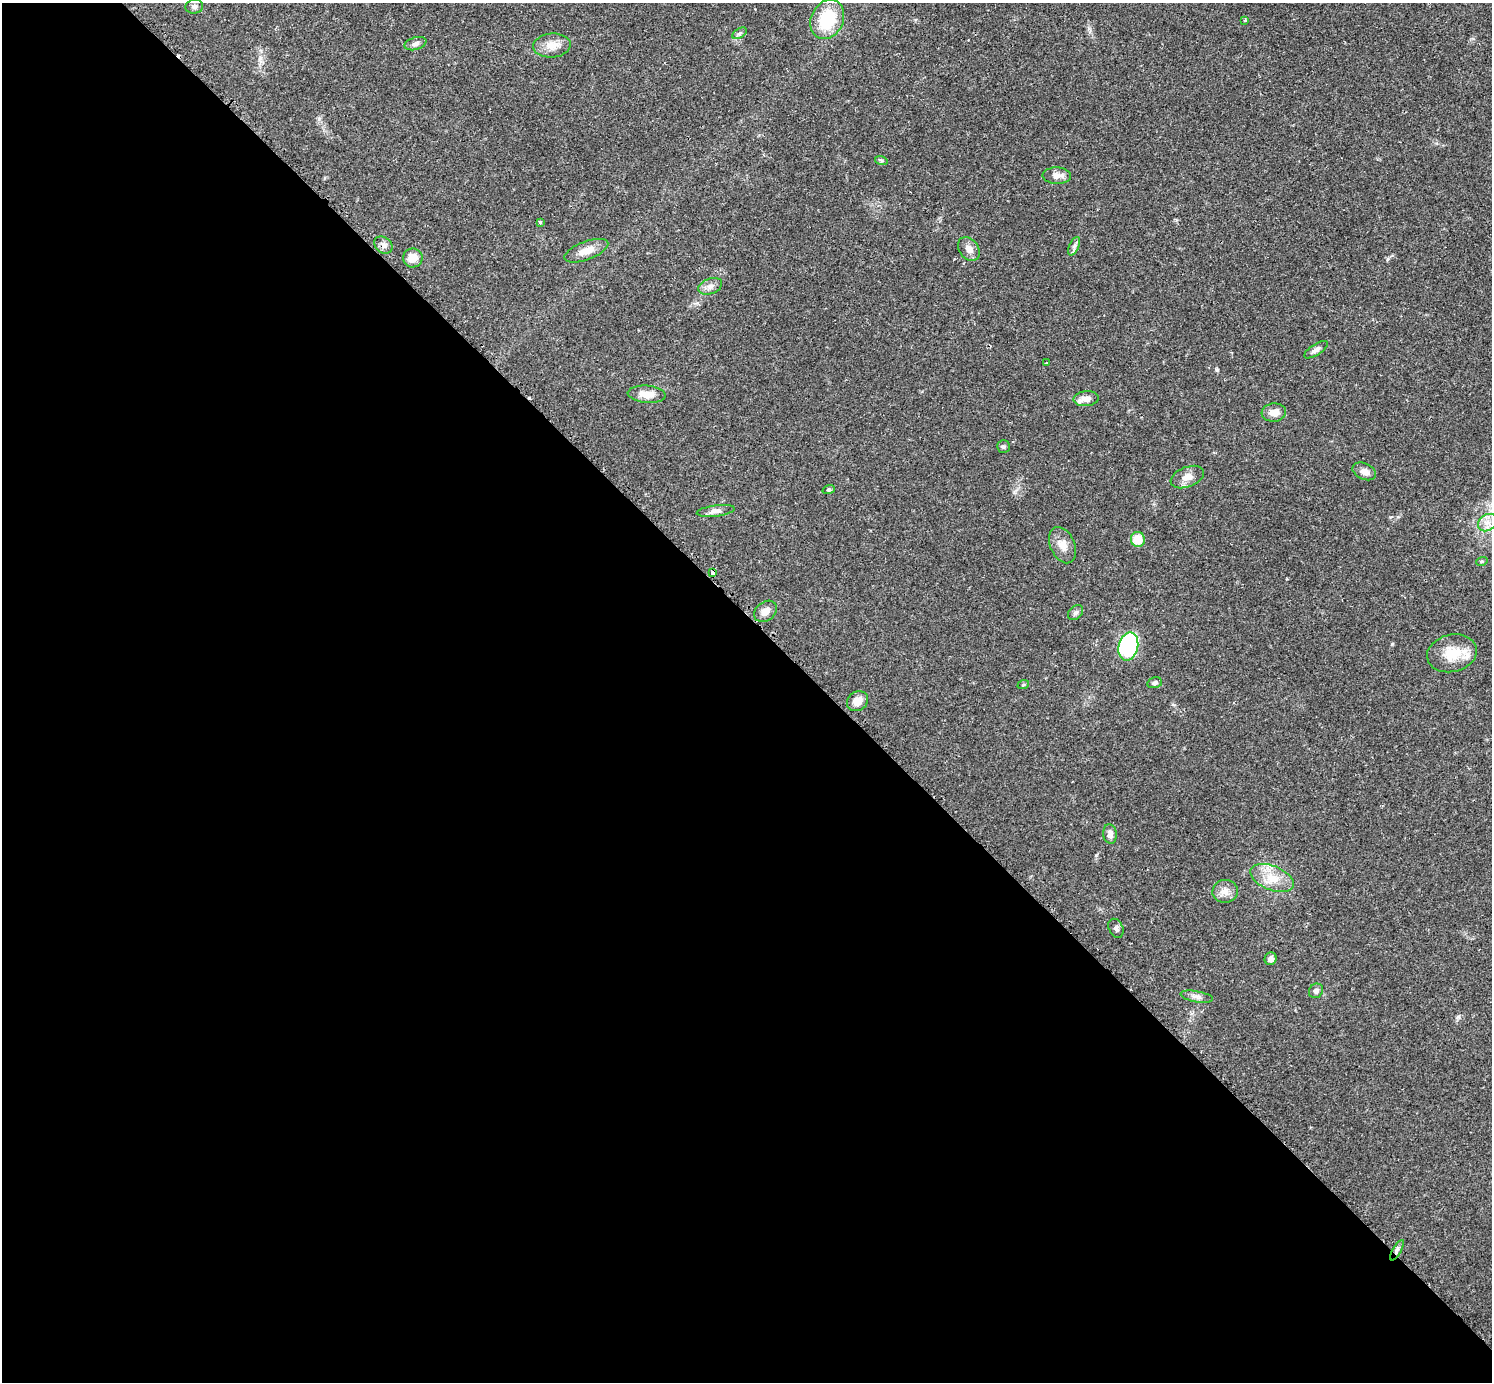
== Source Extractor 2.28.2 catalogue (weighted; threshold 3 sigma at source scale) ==
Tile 9 of 4 x 4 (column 1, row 3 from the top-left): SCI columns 29-1518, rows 1567-2946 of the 6040 x 6040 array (HDU 1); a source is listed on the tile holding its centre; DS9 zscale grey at full resolution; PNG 1494 x 1384 px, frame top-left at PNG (2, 3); each listed source drawn as its Kron ellipse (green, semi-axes under 4 px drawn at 4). Shown black and unused: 55% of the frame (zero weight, under 2 of 3 exposures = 2% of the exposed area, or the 3 px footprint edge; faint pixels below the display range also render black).
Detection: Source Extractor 2.28.2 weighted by HDU 2 'WHT'; one run over the whole footprint, this tile lists its part. Background 0.0818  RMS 0.0056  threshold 0.025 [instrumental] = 3 sigma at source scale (4.5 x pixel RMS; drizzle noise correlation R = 1.50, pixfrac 1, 0.05/0.05 arcsec/px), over >= 5 px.
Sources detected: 49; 2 cosmic-ray / hot-pixel residue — neither listed nor drawn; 2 inside a brighter listed object's ellipse — not listed separately; the other 45 listed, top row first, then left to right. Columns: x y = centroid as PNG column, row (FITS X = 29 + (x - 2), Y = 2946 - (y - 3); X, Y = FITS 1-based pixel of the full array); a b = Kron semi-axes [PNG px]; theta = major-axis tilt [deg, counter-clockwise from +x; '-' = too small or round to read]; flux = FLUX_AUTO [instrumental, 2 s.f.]
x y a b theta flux
194 7 9 7 10 1.7
827 19 20 16 64 26
1245 20 3 3 - 0.75
740 33 8 4 31 1.2
415 44 11 6 16 2.1
552 45 19 12 5 6.8
881 160 6 4 -19 0.75
1057 176 14 8 -1 3.7
540 222 3 3 - 1.1
383 245 10 7 -40 2.8
1074 246 10 5 67 1.7
969 249 13 9 -53 3.6
586 251 23 9 21 6.5
413 258 10 9 - 6.6
710 286 12 7 21 2.8
1316 350 13 5 32 2
1047 363 4 3 - 2.1
647 394 19 8 -5 6.4
1086 399 12 7 5 4.1
1274 412 12 9 5 4.9
1003 446 6 6 - 1
1364 471 12 8 -25 3.4
1187 477 17 10 21 4.9
829 489 6 4 20 0.93
716 511 19 5 7 2.7
1487 523 10 8 36 3.9
1138 539 7 7 - 11
1063 545 19 12 -66 5.6
1482 561 6 3 18 0.6
713 573 4 3 - 3
765 611 12 9 39 4
1075 613 8 6 45 1.5
1128 647 14 9 76 61
1452 653 25 18 13 14
1155 683 7 5 14 1.3
1023 685 6 3 19 0.62
857 701 11 9 35 5.4
1110 834 10 7 -83 2.9
1272 878 23 12 -22 10
1225 891 12 11 - 4.3
1116 928 10 7 -64 1.7
1271 959 6 6 - 2.5
1316 991 8 6 51 1.8
1197 997 16 5 -10 2.5
1397 1250 11 3 59 1.3
Overlapping masked pixels (flux is a lower limit): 3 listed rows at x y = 383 245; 713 573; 1397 1250
Unlisted compact peaks at least as high as the median listed source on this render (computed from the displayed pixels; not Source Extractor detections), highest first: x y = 1217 370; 1392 644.